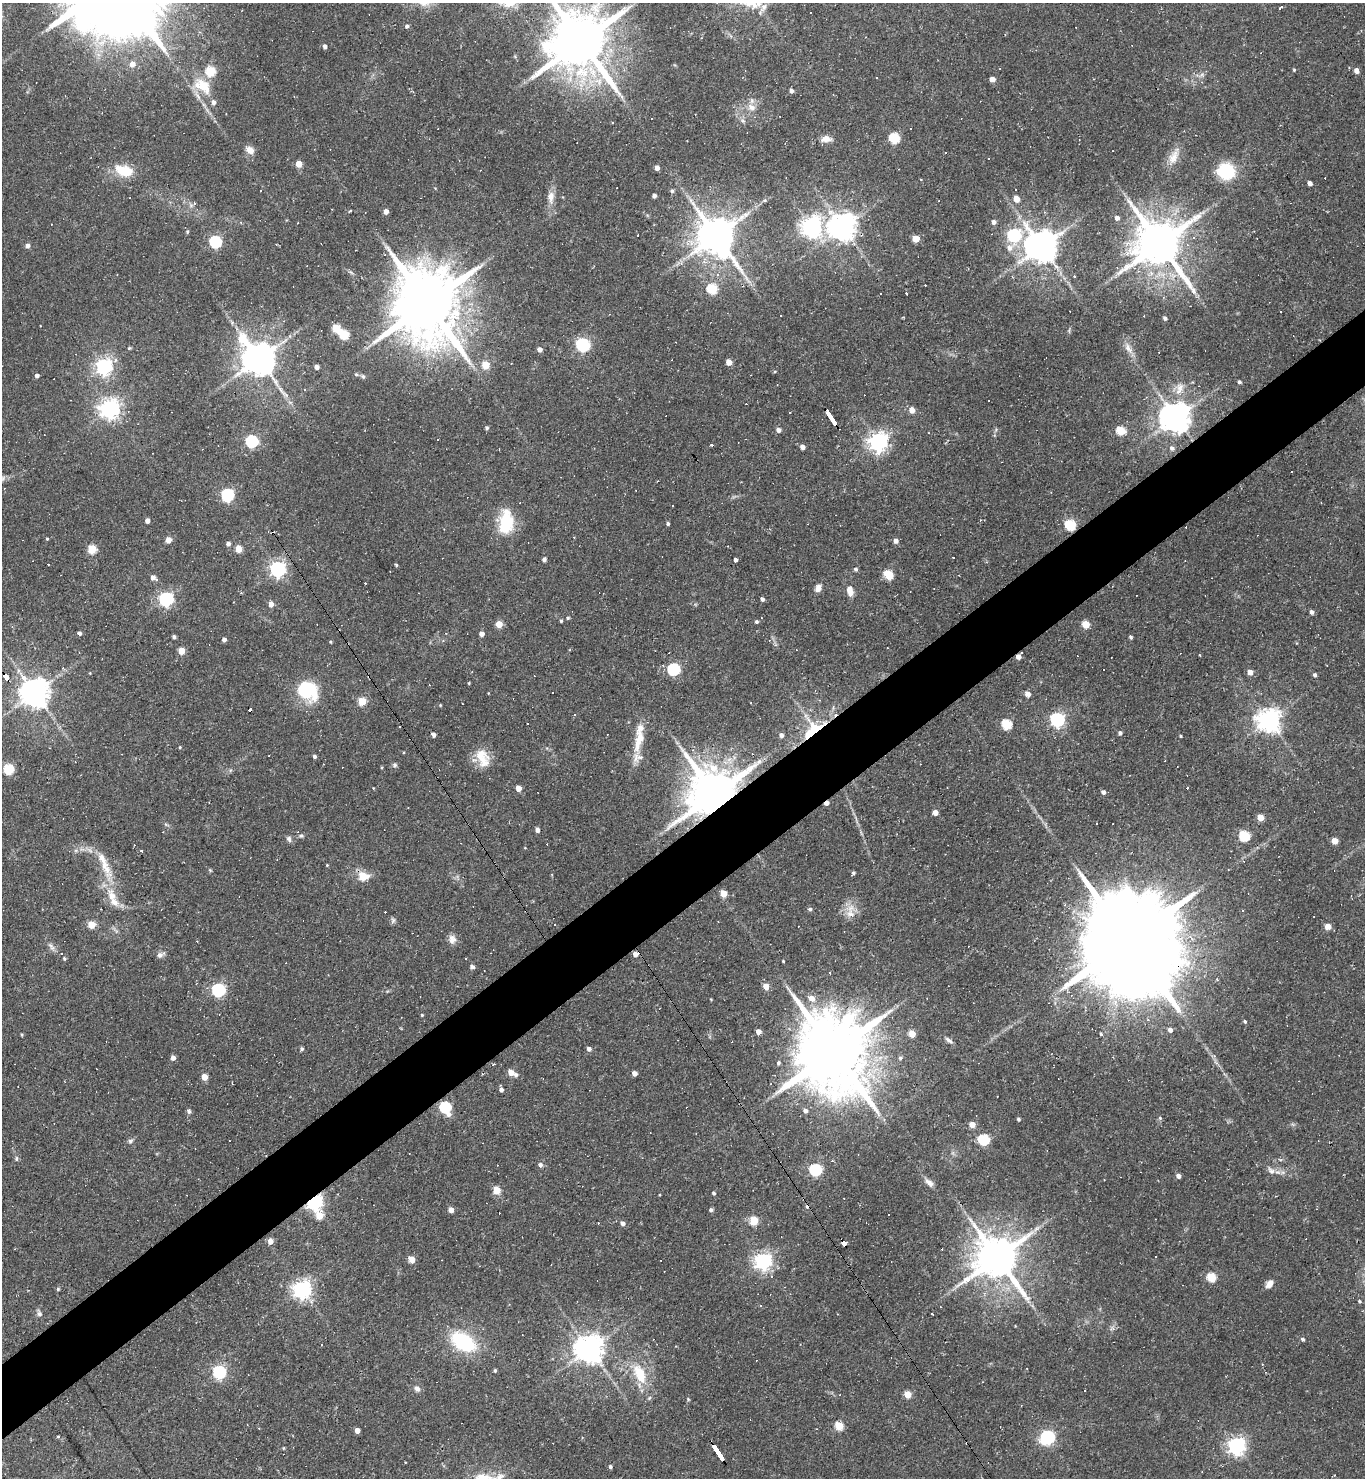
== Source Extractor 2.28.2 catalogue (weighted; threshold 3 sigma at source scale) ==
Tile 7 of 4 x 4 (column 3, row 2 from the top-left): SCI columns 3020-4382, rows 2953-4428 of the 5899 x 5904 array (HDU 1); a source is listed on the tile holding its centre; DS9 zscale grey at full resolution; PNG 1367 x 1480 px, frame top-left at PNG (2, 3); no overlay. Shown black and unused: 5% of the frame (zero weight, under 2 of 3 exposures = <1% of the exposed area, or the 3 px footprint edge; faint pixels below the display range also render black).
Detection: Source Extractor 2.28.2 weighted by HDU 2 'WHT'; one run over the whole footprint, this tile lists its part. Background 0.069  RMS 0.0057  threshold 0.0258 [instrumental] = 3 sigma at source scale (4.5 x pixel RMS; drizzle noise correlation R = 1.50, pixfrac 1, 0.05/0.05 arcsec/px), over >= 5 px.
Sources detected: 332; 1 too faint to see at this stretch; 1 inside a brighter object's white glare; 65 cosmic-ray / hot-pixel residue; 1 long thin detection or spike segment (spike, bleed or trail) — not listed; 4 inside a brighter listed object's ellipse — not listed separately; the other 260 listed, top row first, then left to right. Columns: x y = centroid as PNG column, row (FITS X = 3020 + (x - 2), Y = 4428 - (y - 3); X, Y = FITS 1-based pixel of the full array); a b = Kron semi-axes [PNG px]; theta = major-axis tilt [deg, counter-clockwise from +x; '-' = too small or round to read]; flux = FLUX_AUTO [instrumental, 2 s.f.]
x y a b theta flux
1280 8 3 3 - 7.2
407 26 5 4 - 1.2
582 42 18 14 -53 4900
325 46 5 4 - 1.6
132 64 5 5 - 4.3
1294 70 4 4 - 0.56
210 71 5 5 - 30
1356 71 5 4 - 2.7
876 77 3 3 - 0.93
992 79 5 4 - 3.8
203 86 28 16 -37 16
791 91 5 4 - 1.6
751 107 11 9 -22 4.1
613 122 3 2 - 0.42
894 138 6 5 - 40
826 139 13 8 5 3.9
250 150 10 7 -35 4.3
945 153 3 2 - 0.58
1173 157 21 11 63 6.6
988 159 3 3 - 0.99
299 164 4 4 - 7.4
657 168 4 4 - 2.7
124 171 21 11 -17 15
1226 171 19 18 - 24
921 179 3 2 - 0.58
1310 183 4 4 - 2.5
672 191 5 5 - 0.96
654 196 4 4 - 1.9
551 197 18 8 88 5.2
1016 199 5 5 - 6.4
765 200 5 5 - 0.75
194 203 3 3 - 15
350 211 5 2 - 0.47
386 211 4 4 - 3.2
1044 212 4 3 - 0.72
1117 218 5 5 - 2.3
994 222 5 5 - 2.4
811 227 7 7 - 340
842 227 9 9 - 560
187 232 5 4 - 0.81
716 235 10 9 - 1900
1014 235 6 6 - 87
915 239 5 5 - 10
215 242 6 5 - 69
1160 244 15 11 -51 3100
27 246 5 5 - 2.2
1041 246 9 9 - 1200
1009 248 9 8 - 3.8
681 264 6 4 0 1.2
1128 266 28 8 31 8.9
717 274 5 5 - 1.1
1074 276 3 3 - 0.51
712 289 6 5 - 30
906 293 3 3 - 0.94
426 302 24 15 -60 7200
1165 318 4 3 - 1.4
232 322 6 4 -72 0.91
336 328 5 5 - 19
344 334 5 5 - 29
242 339 11 7 -56 17
583 345 7 6 - 90
129 348 5 4 - 0.67
1128 348 14 7 -59 3.4
539 349 5 4 - 2.4
258 359 9 9 - 1400
729 362 5 4 - 5.3
486 365 5 5 - 13
104 367 6 6 - 200
317 367 4 4 - 2.1
356 374 5 4 - 0.75
37 376 4 4 - 1.6
363 376 6 5 - 0.83
1239 382 4 4 - 1.1
1180 388 13 9 -85 4.5
110 409 7 7 - 320
912 410 5 5 - 5.1
790 412 2 2 - 0.38
831 417 16 3 -56 76
1175 418 8 8 - 970
486 428 4 4 - 1.1
778 430 5 4 - 2.1
1121 431 5 5 - 25
437 439 2 2 - 0.45
252 441 6 5 - 77
878 442 7 7 - 300
712 445 3 3 - 5.4
802 447 4 4 - 2.9
1171 448 6 6 - 1.7
227 495 6 6 - 83
673 506 3 2 - 0.6
147 521 4 4 - 2.7
506 522 25 13 85 26
668 524 4 4 - 1
1070 525 6 5 - 42
47 539 4 3 - 0.52
168 540 4 4 - 6.8
895 541 5 4 - 2.8
228 544 4 4 - 2
92 549 5 5 - 25
238 549 5 4 - 9
544 559 4 4 - 1.8
735 560 4 3 - 2.7
396 565 4 4 - 0.61
278 569 6 6 - 180
855 569 5 4 - 1.2
888 575 5 5 - 27
153 578 6 4 -38 3
818 588 8 6 71 3.2
850 591 13 8 -74 4.4
166 599 6 6 - 140
762 599 4 4 - 1.7
271 604 5 4 - 4.1
1312 612 5 4 - 1.7
568 618 4 4 - 0.75
561 621 4 3 - 0.73
757 622 4 4 - 0.93
499 624 5 5 - 9.8
1086 624 5 5 - 13
79 633 4 4 - 1.7
482 634 4 4 - 3.3
174 637 3 3 - 1.4
1131 637 4 3 - 1.2
224 639 4 4 - 1.8
331 642 4 3 - 0.54
181 651 5 4 - 9.5
1018 657 5 4 - 3.2
674 669 6 6 - 72
1250 672 5 5 - 4.2
1315 675 4 4 - 1.3
6 676 6 4 -58 28
469 683 4 3 - 0.5
307 690 23 18 -15 30
35 693 9 9 - 680
1027 694 4 4 - 5
362 701 5 5 - 18
440 705 4 3 - 0.47
1057 720 6 6 - 130
1269 720 8 7 - 480
1006 724 5 5 - 36
813 729 39 15 38 25
1120 733 4 4 - 1.5
433 735 4 4 - 3.5
781 735 5 4 - 2
1181 736 3 2 - 0.6
639 739 35 12 81 14
180 747 4 3 - 0.54
479 755 20 12 36 9
314 756 4 4 - 1.2
395 765 5 5 - 1.1
8 769 5 5 - 44
518 788 4 4 - 5.7
1103 792 5 4 - 1.7
714 794 13 13 - 3600
826 803 4 3 - 3.1
935 813 4 4 - 4.4
1260 817 5 4 - 8.4
537 830 4 4 - 2.2
301 836 5 5 - 0.96
1244 836 6 5 - 40
289 839 8 6 -71 1.5
1335 841 5 5 - 7.4
142 851 3 3 - 2
104 865 36 9 -72 12
327 865 3 3 - 0.45
210 870 5 4 - 0.6
853 873 4 4 - 1.1
363 876 6 5 - 15
723 894 5 4 - 11
810 909 5 5 - 1.2
850 914 13 12 - 5.9
393 920 8 6 74 1.2
555 924 3 3 - 2.2
92 925 5 5 - 13
1328 926 4 4 - 7.5
1127 938 54 20 -56 22000
452 939 12 9 -89 3.3
51 947 14 5 -53 2.3
635 954 4 4 - 4
160 955 8 7 - 2.2
64 959 4 4 - 0.85
783 961 4 2 - 0.51
472 967 4 4 - 2.1
830 973 3 3 - 0.81
766 986 5 4 - 7.3
218 990 6 6 - 90
811 998 9 6 -26 5
711 999 4 3 - 0.44
422 1015 3 3 - 0.58
1245 1021 4 3 - 1.1
1170 1030 4 4 - 2.2
758 1032 4 4 - 3.7
912 1034 5 4 - 10
1101 1034 3 3 - 0.83
949 1040 10 5 -38 1.8
302 1049 4 4 - 1.2
589 1049 5 4 - 2
833 1052 25 17 -60 8300
173 1058 5 4 - 2.9
900 1058 5 4 - 1.1
778 1063 5 4 - 1.1
511 1072 5 4 - 7.1
634 1074 4 4 - 3.4
516 1075 5 4 - 1.6
204 1077 5 4 - 6.6
501 1090 4 4 - 2
445 1107 6 5 - 60
189 1111 5 5 - 1.6
805 1111 5 5 - 2
884 1119 5 5 - 0.95
1018 1119 3 3 - 1
972 1124 5 4 - 6.2
984 1140 6 5 - 44
130 1141 7 5 16 1.3
16 1159 7 4 -82 0.87
540 1165 5 4 - 2.1
815 1170 6 5 - 67
1271 1171 11 7 -44 2.7
1178 1176 4 4 - 2.6
929 1183 13 6 -37 2.8
497 1190 5 4 - 13
714 1193 4 3 - 1.1
314 1202 6 6 - 160
451 1210 4 4 - 4.3
711 1210 4 4 - 1.2
888 1214 3 2 - 0.86
319 1216 6 5 - 11
754 1221 5 5 - 22
623 1223 5 4 - 2.1
1036 1229 8 4 37 1.8
270 1241 5 4 - 5.2
844 1243 6 4 -60 21
997 1258 13 11 -51 2400
411 1260 4 4 - 12
763 1261 6 6 - 230
1211 1277 5 5 - 25
1269 1284 9 6 50 4
58 1289 5 4 - 0.65
302 1289 7 6 - 280
1359 1301 4 4 - 0.81
761 1305 3 3 - 1
932 1313 3 2 - 0.98
39 1314 8 7 - 1.7
1303 1339 5 4 - 1
463 1342 19 12 -30 50
589 1349 8 8 - 840
495 1370 4 3 - 0.82
219 1372 6 6 - 110
640 1374 31 15 -65 18
982 1382 3 2 - 0.36
417 1389 7 6 - 2.1
907 1394 5 5 - 11
688 1399 4 4 - 0.63
839 1426 5 5 - 19
357 1430 4 4 - 4.4
58 1436 3 2 - 1.3
1047 1438 8 6 35 110
1236 1446 6 6 - 240
283 1448 4 3 - 0.58
718 1452 16 3 -57 120
610 1467 4 3 - 1.2
Overlapping masked pixels (flux is a lower limit): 12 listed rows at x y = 582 42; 831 417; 1018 657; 6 676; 813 729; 714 794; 826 803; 1127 938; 635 954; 314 1202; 844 1243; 718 1452
Isophote crosses this tile's border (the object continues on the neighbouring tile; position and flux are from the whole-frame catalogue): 1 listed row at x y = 582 42